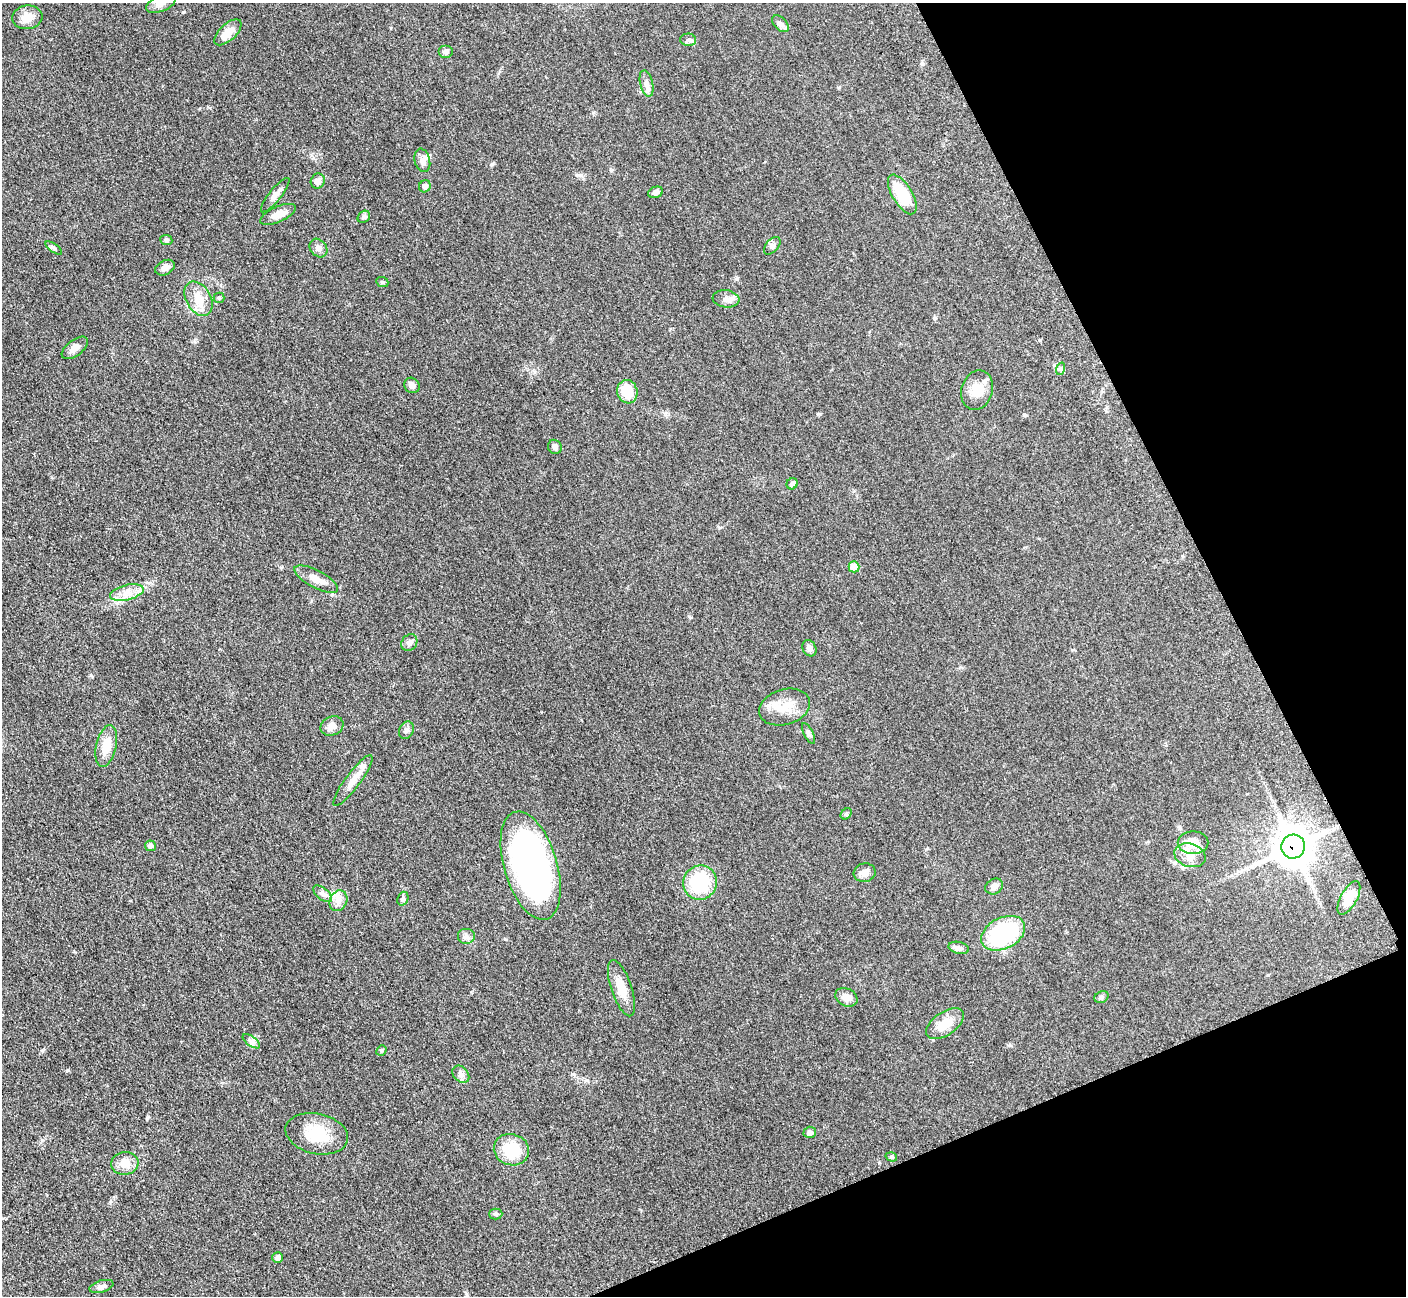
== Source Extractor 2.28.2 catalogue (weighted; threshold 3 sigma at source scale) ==
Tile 12 of 4 x 4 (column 4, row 3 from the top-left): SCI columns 4278-5681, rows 1484-2777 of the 5700 x 5663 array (HDU 1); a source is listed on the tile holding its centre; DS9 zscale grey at full resolution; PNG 1408 x 1298 px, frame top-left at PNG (2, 3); each listed source drawn as its Kron ellipse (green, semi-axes under 4 px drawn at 4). Shown black and unused: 21% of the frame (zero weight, under 3 of 5 exposures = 3% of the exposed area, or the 3 px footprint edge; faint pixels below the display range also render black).
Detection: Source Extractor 2.28.2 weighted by HDU 2 'WHT'; one run over the whole footprint, this tile lists its part. Background 0.0531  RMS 0.0059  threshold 0.0264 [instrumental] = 3 sigma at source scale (4.5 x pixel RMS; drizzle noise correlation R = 1.50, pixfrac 1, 0.05/0.05 arcsec/px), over >= 5 px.
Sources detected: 75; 2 inside a brighter listed object's ellipse — not listed separately; the other 73 listed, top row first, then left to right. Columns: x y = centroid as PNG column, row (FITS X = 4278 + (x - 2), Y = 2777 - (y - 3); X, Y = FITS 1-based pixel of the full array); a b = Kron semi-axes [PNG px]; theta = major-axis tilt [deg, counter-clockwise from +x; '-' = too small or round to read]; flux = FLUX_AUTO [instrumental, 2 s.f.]
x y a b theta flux
161 3 15 8 23 3.9
27 17 15 11 7 6.7
780 24 10 6 -45 1.9
228 32 17 8 43 7.3
688 40 7 6 - 1.6
445 52 7 6 - 1.9
646 83 13 6 -76 2.9
422 160 12 7 -75 3
318 181 8 7 - 3.2
425 186 6 5 - 2.2
656 192 7 5 19 2
902 194 22 10 -59 23
275 195 21 6 51 3.4
278 214 19 7 23 5.9
364 217 7 5 42 1
166 240 6 5 - 1.1
772 246 10 6 49 1.8
54 248 9 4 -34 1.1
318 248 10 8 -51 2.6
165 268 10 7 26 3.1
382 282 6 5 - 0.9
219 298 5 5 - 0.91
198 299 18 12 -60 8.8
726 299 13 8 -6 3.7
75 348 15 8 37 3.5
1060 369 6 4 71 0.96
412 385 8 7 - 2.4
977 390 20 15 73 10
627 392 12 10 -73 13
555 447 7 6 - 1.9
792 484 6 5 - 1.9
854 567 5 5 - 8.6
316 579 24 8 -28 6.5
127 593 17 7 13 6.1
409 643 9 7 48 2.1
809 648 9 6 -60 2.5
785 707 26 17 17 12
332 726 12 9 24 4.1
406 730 9 7 60 1.9
808 733 11 5 -64 1.5
106 746 21 10 77 9.9
353 780 31 7 53 6.5
846 814 6 4 47 0.87
1193 843 15 11 0 10
150 846 5 5 - 2
1293 847 12 12 - 1400
1190 855 16 11 -16 6.5
531 866 56 26 -73 200
865 873 11 9 9 3.5
700 883 17 17 - 34
994 886 9 7 32 2.9
323 894 11 6 -38 2.2
1349 898 18 8 61 7.9
403 899 7 5 71 1.2
338 901 11 8 64 3.8
1003 933 23 15 27 54
466 937 9 8 - 2.1
959 948 10 5 -14 1.8
621 988 29 10 -71 9.4
846 997 12 8 -27 4.9
1101 997 7 5 23 1.2
945 1024 21 11 35 9.9
251 1041 10 5 -35 2.1
381 1050 5 4 - 0.88
461 1074 10 7 -47 2.4
810 1132 6 5 - 2
317 1134 32 20 -12 20
511 1150 18 15 -17 18
891 1157 6 4 -18 0.86
125 1163 14 11 7 6.2
496 1214 6 5 - 1
278 1257 5 5 - 2.3
101 1286 12 6 16 2.1
Overlapping masked pixels (flux is a lower limit): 1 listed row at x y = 1293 847
Isophote crosses this tile's border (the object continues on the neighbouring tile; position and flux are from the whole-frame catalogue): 1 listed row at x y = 161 3
Unlisted compact peaks at least as high as the median listed source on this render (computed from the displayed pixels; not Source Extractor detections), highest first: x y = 68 1070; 492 164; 42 1050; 577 175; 147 1118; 573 1074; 195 341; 593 112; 611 170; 1010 1045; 1025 415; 281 567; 689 616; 42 1140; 505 939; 922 64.